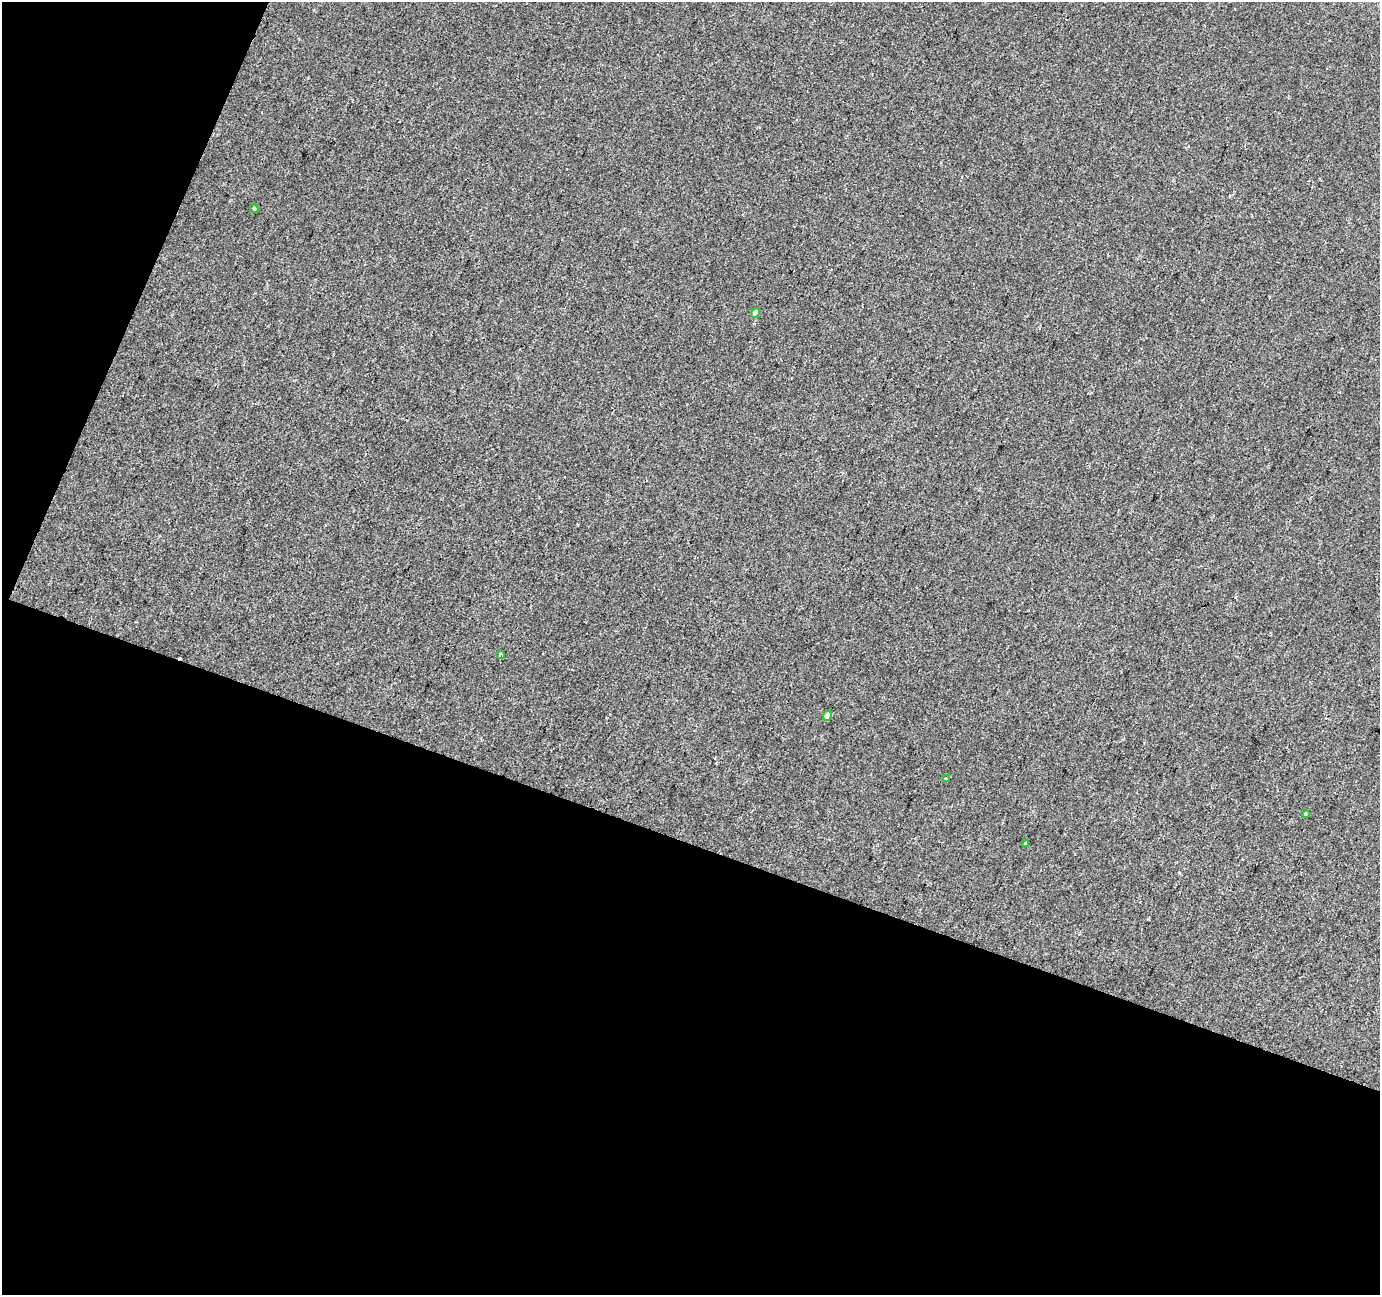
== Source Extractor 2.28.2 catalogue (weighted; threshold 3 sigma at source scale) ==
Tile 3 of 2 x 2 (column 1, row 2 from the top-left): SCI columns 1-1378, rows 126-1418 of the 2757 x 2819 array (HDU 1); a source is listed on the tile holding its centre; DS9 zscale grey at full resolution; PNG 1382 x 1297 px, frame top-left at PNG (2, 2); each listed source drawn as its Kron ellipse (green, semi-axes under 4 px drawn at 4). Shown black and unused: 39% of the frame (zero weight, under 2 of 3 exposures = <1% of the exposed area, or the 3 px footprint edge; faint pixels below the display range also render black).
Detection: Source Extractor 2.28.2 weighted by HDU 2 'WHT'; one run over the whole footprint, this tile lists its part. Background 5.17e-04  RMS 0.0049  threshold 0.022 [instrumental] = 3 sigma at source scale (4.5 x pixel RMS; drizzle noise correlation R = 1.50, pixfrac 1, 0.0396/0.0396 arcsec/px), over >= 5 px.
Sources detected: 8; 1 cosmic-ray / hot-pixel residue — neither listed nor drawn; the other 7 listed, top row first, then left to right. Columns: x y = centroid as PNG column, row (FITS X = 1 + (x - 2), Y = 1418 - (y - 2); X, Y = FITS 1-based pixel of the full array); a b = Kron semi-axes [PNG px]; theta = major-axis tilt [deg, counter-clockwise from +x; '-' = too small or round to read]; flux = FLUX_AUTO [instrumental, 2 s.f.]
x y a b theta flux
254 208 4 4 - 0.68
755 313 5 4 - 4
500 654 4 3 - 1.4
827 716 5 4 - 3.4
946 778 3 3 - 0.61
1305 814 3 3 - 1.5
1026 843 4 3 - 1.6